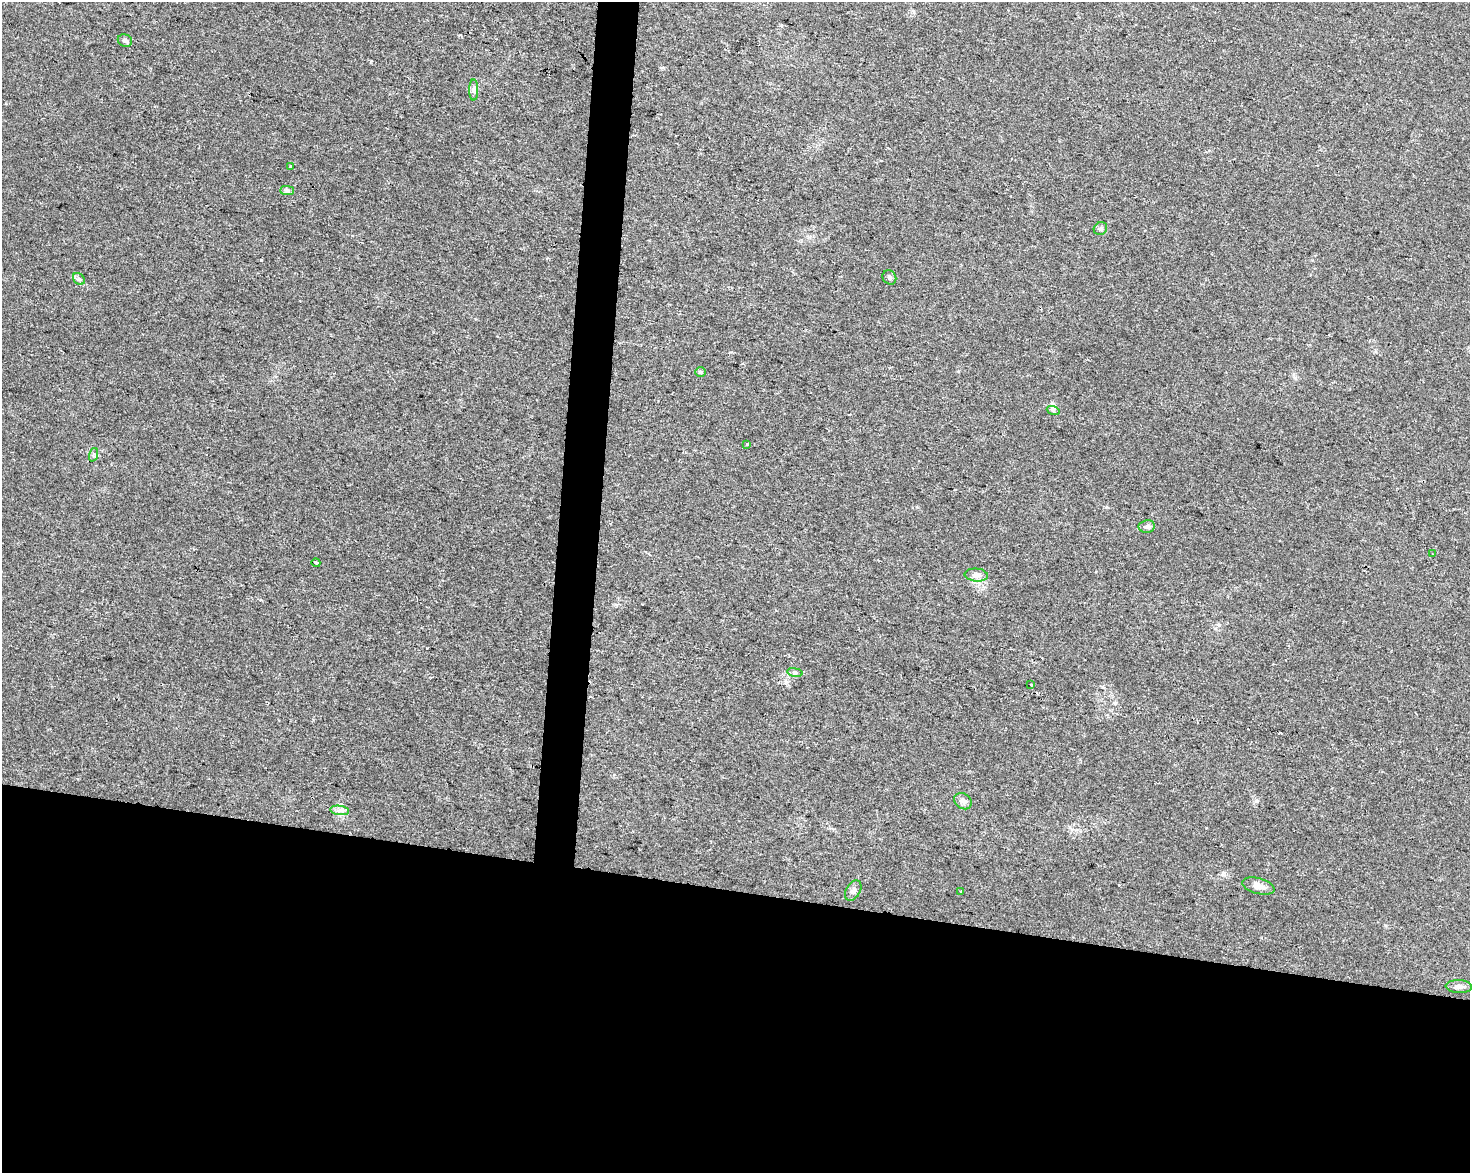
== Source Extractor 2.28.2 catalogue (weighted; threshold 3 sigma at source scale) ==
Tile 11 of 3 x 4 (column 2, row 4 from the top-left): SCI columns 1753-3220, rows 1-1171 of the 4915 x 4692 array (HDU 1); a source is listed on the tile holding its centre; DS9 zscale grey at full resolution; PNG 1472 x 1175 px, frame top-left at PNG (2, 2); each listed source drawn as its Kron ellipse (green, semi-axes under 4 px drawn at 4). Shown black and unused: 26% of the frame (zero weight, under 2 of 3 exposures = <1% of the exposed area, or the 3 px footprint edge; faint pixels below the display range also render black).
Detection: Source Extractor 2.28.2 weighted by HDU 2 'WHT'; one run over the whole footprint, this tile lists its part. Background 0.0211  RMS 0.0045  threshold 0.0201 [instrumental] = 3 sigma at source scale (4.5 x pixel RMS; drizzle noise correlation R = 1.50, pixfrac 1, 0.0396/0.0396 arcsec/px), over >= 5 px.
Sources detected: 25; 2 cosmic-ray / hot-pixel residue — neither listed nor drawn; the other 23 listed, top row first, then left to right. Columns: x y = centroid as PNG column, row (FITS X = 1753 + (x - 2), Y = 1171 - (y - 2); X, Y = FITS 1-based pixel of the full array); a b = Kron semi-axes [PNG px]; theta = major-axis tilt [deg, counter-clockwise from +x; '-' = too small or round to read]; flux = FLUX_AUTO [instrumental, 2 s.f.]
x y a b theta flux
125 40 7 6 - 1
474 90 10 4 -90 1.4
291 166 4 3 - 2.9
287 190 7 4 0 0.86
1100 229 7 6 - 1
889 277 7 6 - 1
79 279 7 5 -43 0.96
701 372 5 5 - 0.72
1053 410 6 4 -18 0.73
747 444 3 2 - 1.7
93 455 7 4 71 0.8
1147 526 8 6 10 1.3
1433 554 3 2 - 0.35
316 563 4 3 - 0.81
976 575 12 6 -5 1.9
795 672 8 4 -8 0.81
1031 685 3 2 - 0.84
963 801 9 7 -36 1.8
340 810 9 4 -8 1.5
1258 886 16 7 -15 3.4
853 890 11 7 60 1.6
961 892 3 3 - 0.68
1459 987 13 6 -3 2.5
Unlisted compact peaks at least as high as the median listed source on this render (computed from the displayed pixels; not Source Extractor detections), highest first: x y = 371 61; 1219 625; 1256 801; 1224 873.